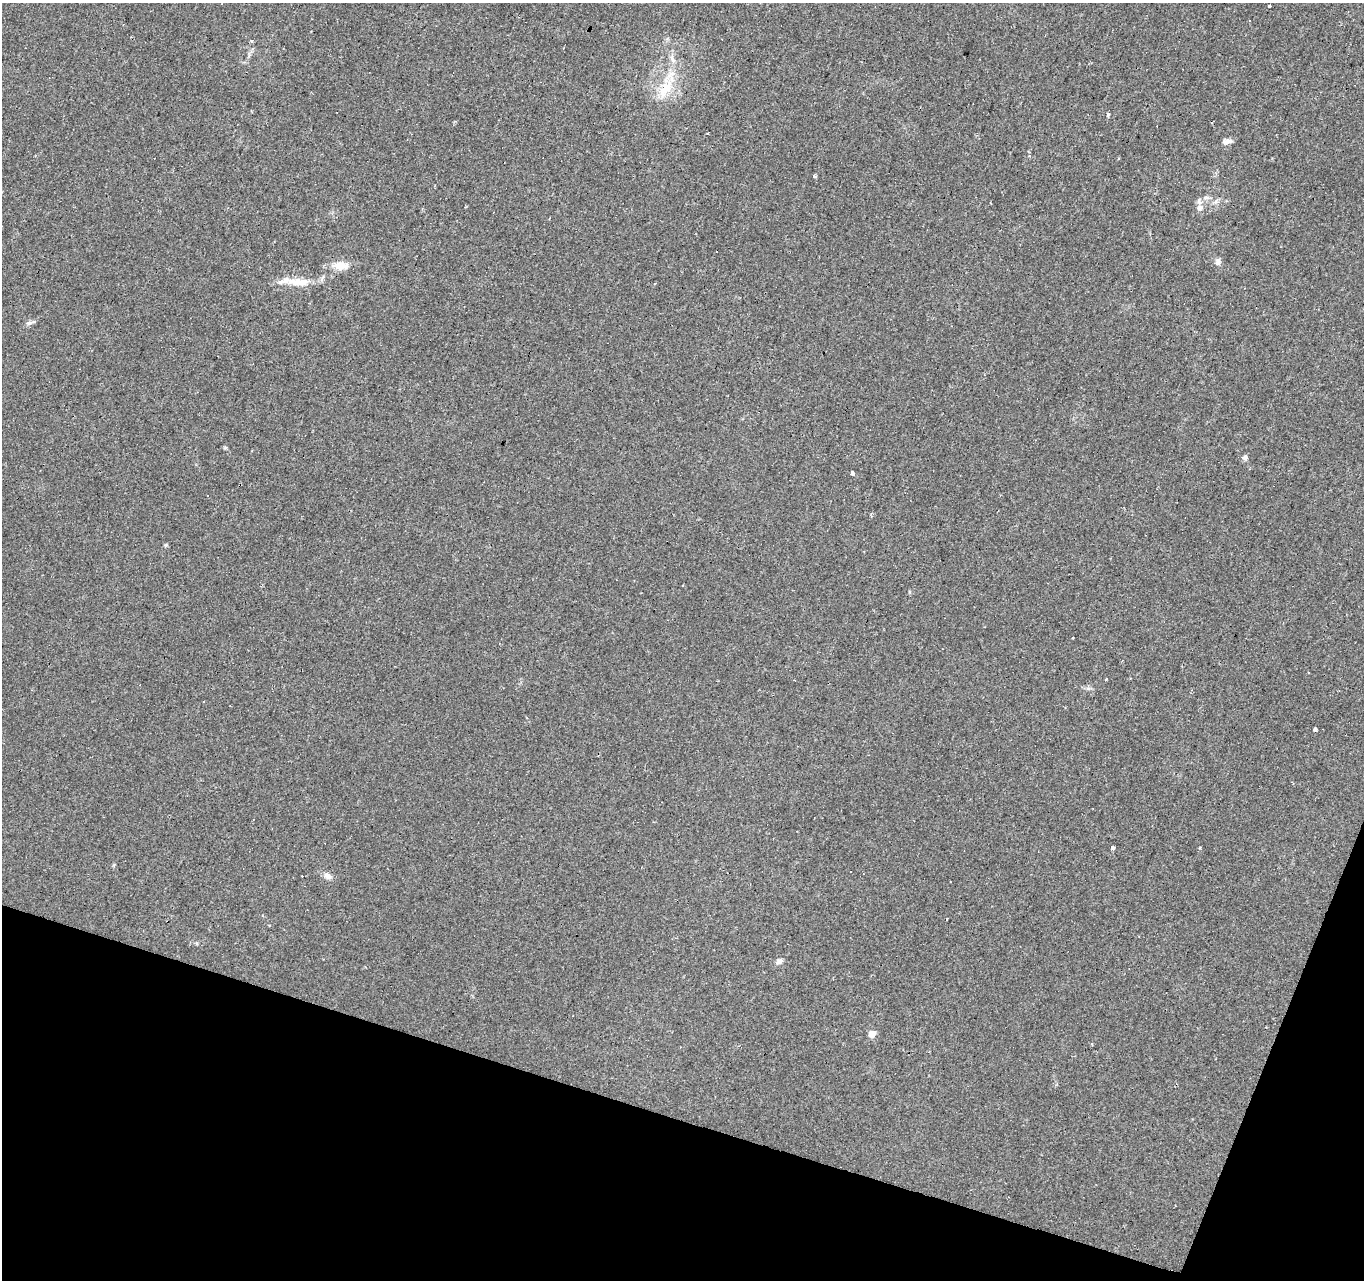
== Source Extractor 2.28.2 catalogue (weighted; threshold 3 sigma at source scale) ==
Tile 15 of 4 x 4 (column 3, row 4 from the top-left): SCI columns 2727-4088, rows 275-1552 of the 5449 x 5596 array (HDU 1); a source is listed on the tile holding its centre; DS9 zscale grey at full resolution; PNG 1366 x 1282 px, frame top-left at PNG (2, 3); no overlay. Shown black and unused: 15% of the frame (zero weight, under 2 of 3 exposures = <1% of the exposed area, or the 3 px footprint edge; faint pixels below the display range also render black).
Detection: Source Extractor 2.28.2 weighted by HDU 2 'WHT'; one run over the whole footprint, this tile lists its part. Background 0.0448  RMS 0.0067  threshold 0.03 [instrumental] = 3 sigma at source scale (4.5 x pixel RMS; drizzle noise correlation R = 1.50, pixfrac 1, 0.0396/0.0396 arcsec/px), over >= 5 px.
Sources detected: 35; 10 cosmic-ray / hot-pixel residue — not listed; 2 inside a brighter listed object's ellipse — not listed separately; the other 23 listed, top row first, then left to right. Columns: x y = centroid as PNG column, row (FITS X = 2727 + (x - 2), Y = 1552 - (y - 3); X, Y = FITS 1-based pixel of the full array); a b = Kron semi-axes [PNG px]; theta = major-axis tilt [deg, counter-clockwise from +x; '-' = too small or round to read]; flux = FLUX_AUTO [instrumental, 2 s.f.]
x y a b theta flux
1269 6 3 3 - 5.7
252 40 3 3 - 3
665 88 31 13 59 18
1108 115 5 4 - 1.1
1228 141 10 7 14 2.9
814 176 3 3 - 2.8
1216 201 7 4 71 1.4
1200 202 10 7 -59 2.8
1218 261 10 7 88 2.5
341 266 20 10 -4 9
297 282 25 10 2 10
655 283 3 3 - 0.74
29 323 10 5 26 1.9
1245 457 7 6 - 1.8
852 473 4 4 - 6.8
1106 679 3 3 - 1
1088 688 7 4 0 1.4
1315 729 3 3 - 11
1113 848 3 3 - 3.1
327 876 10 7 -35 3.4
779 961 8 6 34 2.6
872 1034 5 5 - 9.8
1092 1044 3 3 - 0.78